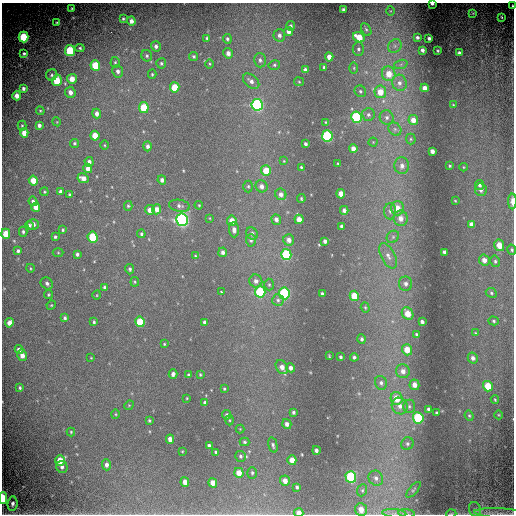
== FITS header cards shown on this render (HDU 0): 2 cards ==
NAXIS1  =                  512 / Required FITS header
NAXIS2  =                  512 / Required FITS header

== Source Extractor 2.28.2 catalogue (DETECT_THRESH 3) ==
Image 512 x 512 px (HDU 0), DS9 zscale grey, 1 PNG px = 1 image px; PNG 516 x 516 px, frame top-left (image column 1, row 512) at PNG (2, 3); each listed source drawn as its Kron ellipse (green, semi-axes under 4 px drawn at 4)
Background -0.0544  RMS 0.13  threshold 0.403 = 3 sigma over >= 5 px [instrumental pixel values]
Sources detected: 254; all 254 listed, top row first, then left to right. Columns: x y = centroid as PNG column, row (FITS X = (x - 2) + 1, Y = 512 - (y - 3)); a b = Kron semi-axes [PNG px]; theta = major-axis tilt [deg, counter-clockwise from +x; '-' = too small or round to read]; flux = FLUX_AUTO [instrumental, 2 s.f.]
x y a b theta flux
432 4 3 2 - 18
512 6 3 2 - 11
72 8 3 2 - 7.4
343 9 3 3 - 14
391 11 5 3 - 8.6
473 13 3 3 - 7.9
502 17 3 2 - 8
123 19 3 3 - 13
131 21 4 4 - 43
57 22 3 2 - 8.9
291 26 5 4 - 20
366 29 7 4 -61 15
289 31 4 4 - 42
279 35 6 6 - 34
23 37 5 5 - 500
359 37 6 5 - 160
417 37 4 3 - 21
207 38 4 3 - 13
429 38 3 3 - 22
227 39 5 4 - 18
156 46 5 5 - 31
395 46 7 6 - 30
80 48 5 4 - 14
358 49 7 6 - 20
422 50 4 3 - 31
70 51 5 5 - 460
438 51 3 2 - 8.8
228 53 5 4 - 48
459 53 4 3 - 21
24 54 4 4 - 18
147 56 6 5 - 19
193 56 4 4 - 14
329 57 4 4 - 63
260 60 7 5 -75 26
115 62 5 4 - 14
161 63 5 5 - 16
209 64 5 3 - 9.1
401 64 7 4 19 19
95 65 5 5 - 300
274 65 6 4 13 15
324 67 3 3 - 16
354 68 5 3 - 9.2
305 70 4 4 - 41
118 71 6 5 - 33
152 74 4 4 - 10
389 74 7 6 - 140
52 75 6 5 - 18
72 79 5 5 - 110
57 80 6 5 - 250
251 81 9 6 -41 44
299 82 5 4 - 9
399 83 8 7 - 45
175 87 5 4 - 230
23 88 3 3 - 26
425 88 4 4 - 59
360 91 6 5 - 17
70 92 5 5 - 57
380 92 6 6 - 120
17 96 5 4 - 70
257 105 6 5 - 1400
453 105 3 2 - 7.4
144 107 5 5 - 300
40 111 4 4 - 11
97 113 5 4 - 51
368 115 6 6 - 23
356 117 5 5 - 840
387 117 7 7 - 31
413 120 5 5 - 69
57 122 4 3 - 7.5
326 122 3 3 - 8.2
22 125 5 4 - 11
39 125 4 4 - 29
395 129 7 6 - 24
24 133 4 4 - 81
95 136 5 4 - 160
327 136 6 5 - 1100
411 139 5 5 - 11
373 142 4 4 - 8.6
74 143 4 4 - 14
305 144 4 3 - 22
105 145 4 3 - 8.2
147 146 5 4 - 29
353 149 4 4 - 58
432 151 4 4 - 44
284 161 4 4 - 7.1
89 162 5 4 - 31
338 164 3 3 - 8.4
402 166 8 7 - 50
450 166 3 3 - 11
301 167 3 3 - 12
463 167 4 3 - 7.5
88 168 5 4 - 64
266 170 5 5 - 170
83 178 6 4 -27 66
33 180 5 4 - 130
162 180 4 4 - 29
479 185 5 4 - 21
248 186 6 4 90 14
261 186 6 6 - 44
481 190 6 5 - 35
44 192 4 3 - 10
61 192 4 4 - 31
281 194 6 5 - 42
341 194 5 4 - 87
70 195 3 3 - 18
301 199 4 3 - 11
33 201 5 4 - 20
455 201 3 2 - 6.7
512 201 8 3 90 66
199 205 4 3 - 9
128 206 5 4 - 14
179 206 10 6 -8 32
36 207 5 4 - 98
397 208 7 6 - 120
156 209 5 4 - 66
150 210 5 5 - 57
344 210 4 4 - 30
390 211 8 6 -86 32
210 218 4 2 - 6.3
401 218 8 7 - 76
276 219 5 4 - 36
299 219 5 4 - 82
182 220 6 6 - 2100
232 221 5 5 - 100
33 224 6 5 - 46
471 224 4 4 - 39
29 225 4 4 - 21
342 226 4 3 - 22
63 230 3 3 - 12
234 230 7 5 -89 39
23 232 5 3 - 19
6 234 5 4 - 180
141 234 4 4 - 15
252 234 6 5 - 33
55 237 3 3 - 14
93 237 5 5 - 390
393 237 7 5 45 22
251 240 6 5 - 22
289 240 5 5 - 48
325 241 4 3 - 29
499 245 6 5 - 120
512 250 5 4 - 14
18 251 4 3 - 21
223 252 5 4 - 33
444 252 4 3 - 25
58 253 5 3 - 8.7
77 254 4 3 - 20
286 255 5 5 - 640
195 256 4 3 - 8.5
388 256 14 7 -63 61
484 260 5 5 - 60
495 261 6 4 -76 16
30 268 4 3 - 8.8
130 269 5 4 - 17
256 281 6 6 - 40
135 282 5 4 - 11
47 283 6 5 - 29
405 284 7 6 - 34
269 285 6 5 - 15
104 287 3 3 - 15
221 292 3 2 - 9.2
260 292 5 5 - 550
284 293 6 5 - 880
491 293 6 4 -26 16
322 294 3 3 - 15
48 295 4 4 - 11
97 295 4 3 - 7.3
354 296 5 4 - 190
278 300 6 5 - 22
51 305 5 4 - 9.6
365 308 5 4 - 11
408 314 6 5 - 130
65 318 4 3 - 19
494 321 5 4 - 14
94 322 4 3 - 15
140 322 5 4 - 290
205 322 4 4 - 30
422 322 4 3 - 26
9 323 5 4 - 61
475 333 4 3 - 8.7
417 334 4 3 - 16
362 339 5 4 - 22
164 344 3 3 - 9.1
19 350 4 4 - 43
407 350 6 5 - 130
22 355 5 5 - 59
329 356 3 2 - 8.4
340 357 3 3 - 15
354 357 4 4 - 19
91 358 4 3 - 6.9
473 358 5 5 - 34
282 367 7 5 -57 58
291 368 4 4 - 34
403 371 7 6 - 58
173 374 5 4 - 30
188 375 3 3 - 12
200 375 3 3 - 9.7
381 383 7 6 - 29
414 385 5 5 - 61
488 386 5 5 - 230
20 388 3 3 - 15
224 389 4 3 - 10
187 398 4 3 - 7.8
397 398 6 6 - 180
495 400 4 3 - 11
205 403 4 3 - 29
129 405 5 4 - 8.7
400 406 8 7 - 58
409 406 7 5 -90 21
429 409 4 3 - 25
293 412 4 3 - 16
436 413 3 3 - 9.5
116 414 5 3 - 8.6
227 415 5 4 - 18
499 415 4 3 - 7.6
469 416 5 4 - 12
418 418 6 5 - 650
149 420 4 3 - 12
229 420 5 3 - 10
287 424 5 4 - 37
240 429 4 4 - 7.2
71 432 4 4 - 11
170 439 4 4 - 60
245 442 5 4 - 14
407 444 6 6 - 22
273 445 8 4 -77 20
209 446 4 3 - 24
316 450 4 3 - 29
182 451 4 2 - 6.7
216 452 3 3 - 13
240 456 5 5 - 19
292 460 5 4 - 100
60 461 5 4 - 150
107 465 5 4 - 36
62 467 6 5 - 24
239 473 5 4 - 95
252 473 6 5 - 15
351 477 6 5 - 770
376 478 8 7 - 39
285 481 5 4 - 65
185 482 5 4 - 67
213 483 5 4 - 86
297 487 3 3 - 15
362 490 6 5 - 14
413 490 10 3 49 14
3 498 6 3 89 450
13 504 7 5 83 30
475 509 8 6 -71 25
361 510 6 5 - 84
299 513 4 4 - 59
394 513 12 3 -5 31
407 513 8 4 -8 19
501 513 27 5 -3 74
451 514 5 3 - 8
At the frame edge (FLAGS 8, measured only in part): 11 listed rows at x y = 432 4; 512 6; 512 201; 512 250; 3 498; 13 504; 299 513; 394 513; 407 513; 501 513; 451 514